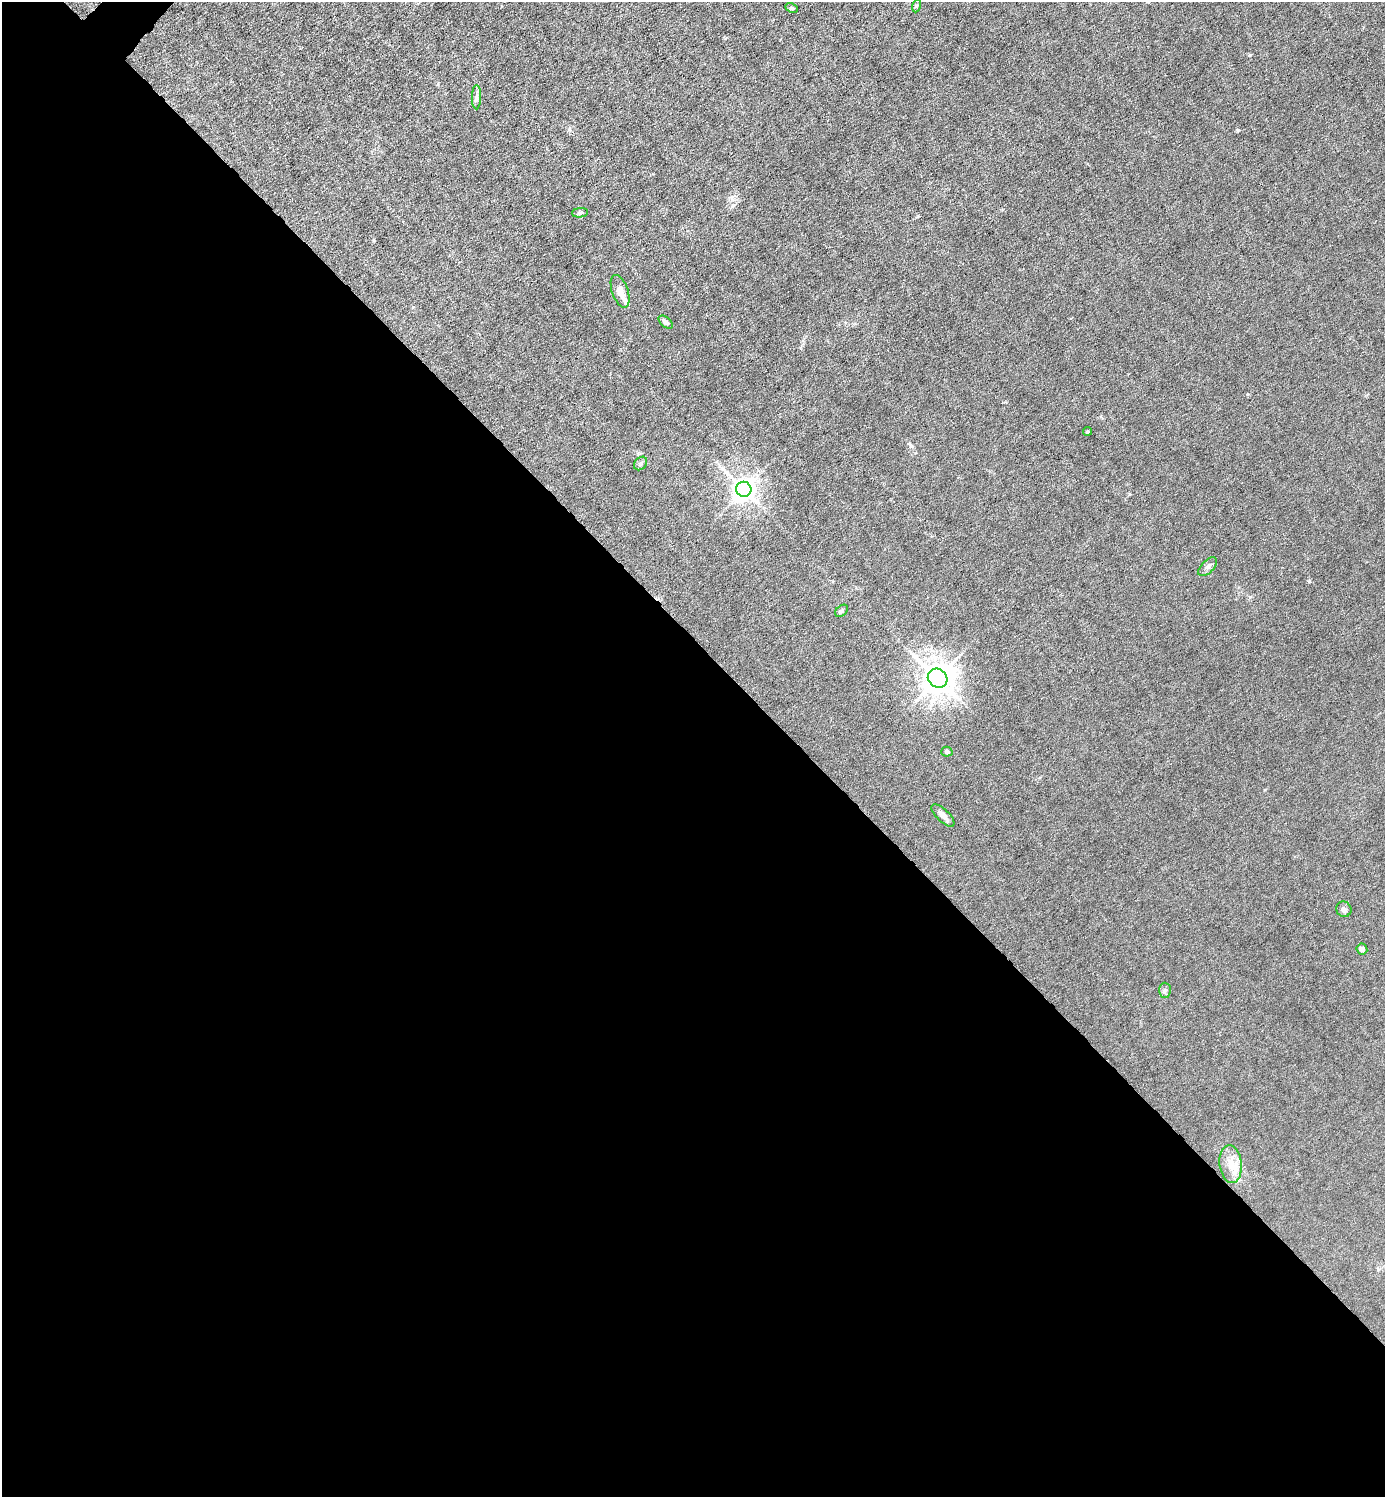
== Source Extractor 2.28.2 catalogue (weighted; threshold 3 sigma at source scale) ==
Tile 14 of 4 x 4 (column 2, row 4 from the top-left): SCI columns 1536-2918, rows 1-1495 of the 5980 x 5980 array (HDU 1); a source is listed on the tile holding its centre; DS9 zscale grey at full resolution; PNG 1387 x 1499 px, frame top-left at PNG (2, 2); each listed source drawn as its Kron ellipse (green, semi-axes under 4 px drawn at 4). Shown black and unused: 57% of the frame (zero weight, under 6 of 12 exposures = <1% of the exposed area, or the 3 px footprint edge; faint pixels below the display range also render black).
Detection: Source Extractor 2.28.2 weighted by HDU 2 'WHT'; one run over the whole footprint, this tile lists its part. Background 0.0145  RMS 0.0031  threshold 0.0127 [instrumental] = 3 sigma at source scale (4.09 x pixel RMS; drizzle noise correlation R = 1.36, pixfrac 0.8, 0.05/0.05 arcsec/px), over >= 5 px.
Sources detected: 20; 2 inside a brighter listed object's ellipse — not listed separately; the other 18 listed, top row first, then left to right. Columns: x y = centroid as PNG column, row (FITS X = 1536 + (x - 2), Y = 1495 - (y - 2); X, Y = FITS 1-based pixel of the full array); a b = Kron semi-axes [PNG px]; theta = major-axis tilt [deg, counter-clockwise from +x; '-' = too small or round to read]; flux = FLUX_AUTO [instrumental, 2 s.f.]
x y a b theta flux
916 6 6 4 71 0.44
792 8 6 4 -26 0.47
476 97 12 4 90 0.95
580 213 8 4 7 0.55
620 291 17 8 -71 2.9
666 322 8 5 -40 0.87
1087 431 4 4 - 0.4
641 463 7 6 - 0.69
744 489 7 7 - 240
1208 567 11 6 45 1
842 611 7 5 42 0.59
938 678 10 9 - 450
947 752 5 5 - 0.8
943 815 15 6 -44 1.5
1344 909 8 7 - 0.99
1362 949 5 5 - 0.86
1165 990 7 6 - 0.71
1231 1164 19 11 -83 3.6
Unlisted compact peaks at least as high as the median listed source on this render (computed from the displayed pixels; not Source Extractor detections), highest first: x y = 1309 581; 1238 130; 1250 55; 1250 597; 918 216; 1265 790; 1247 394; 374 240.